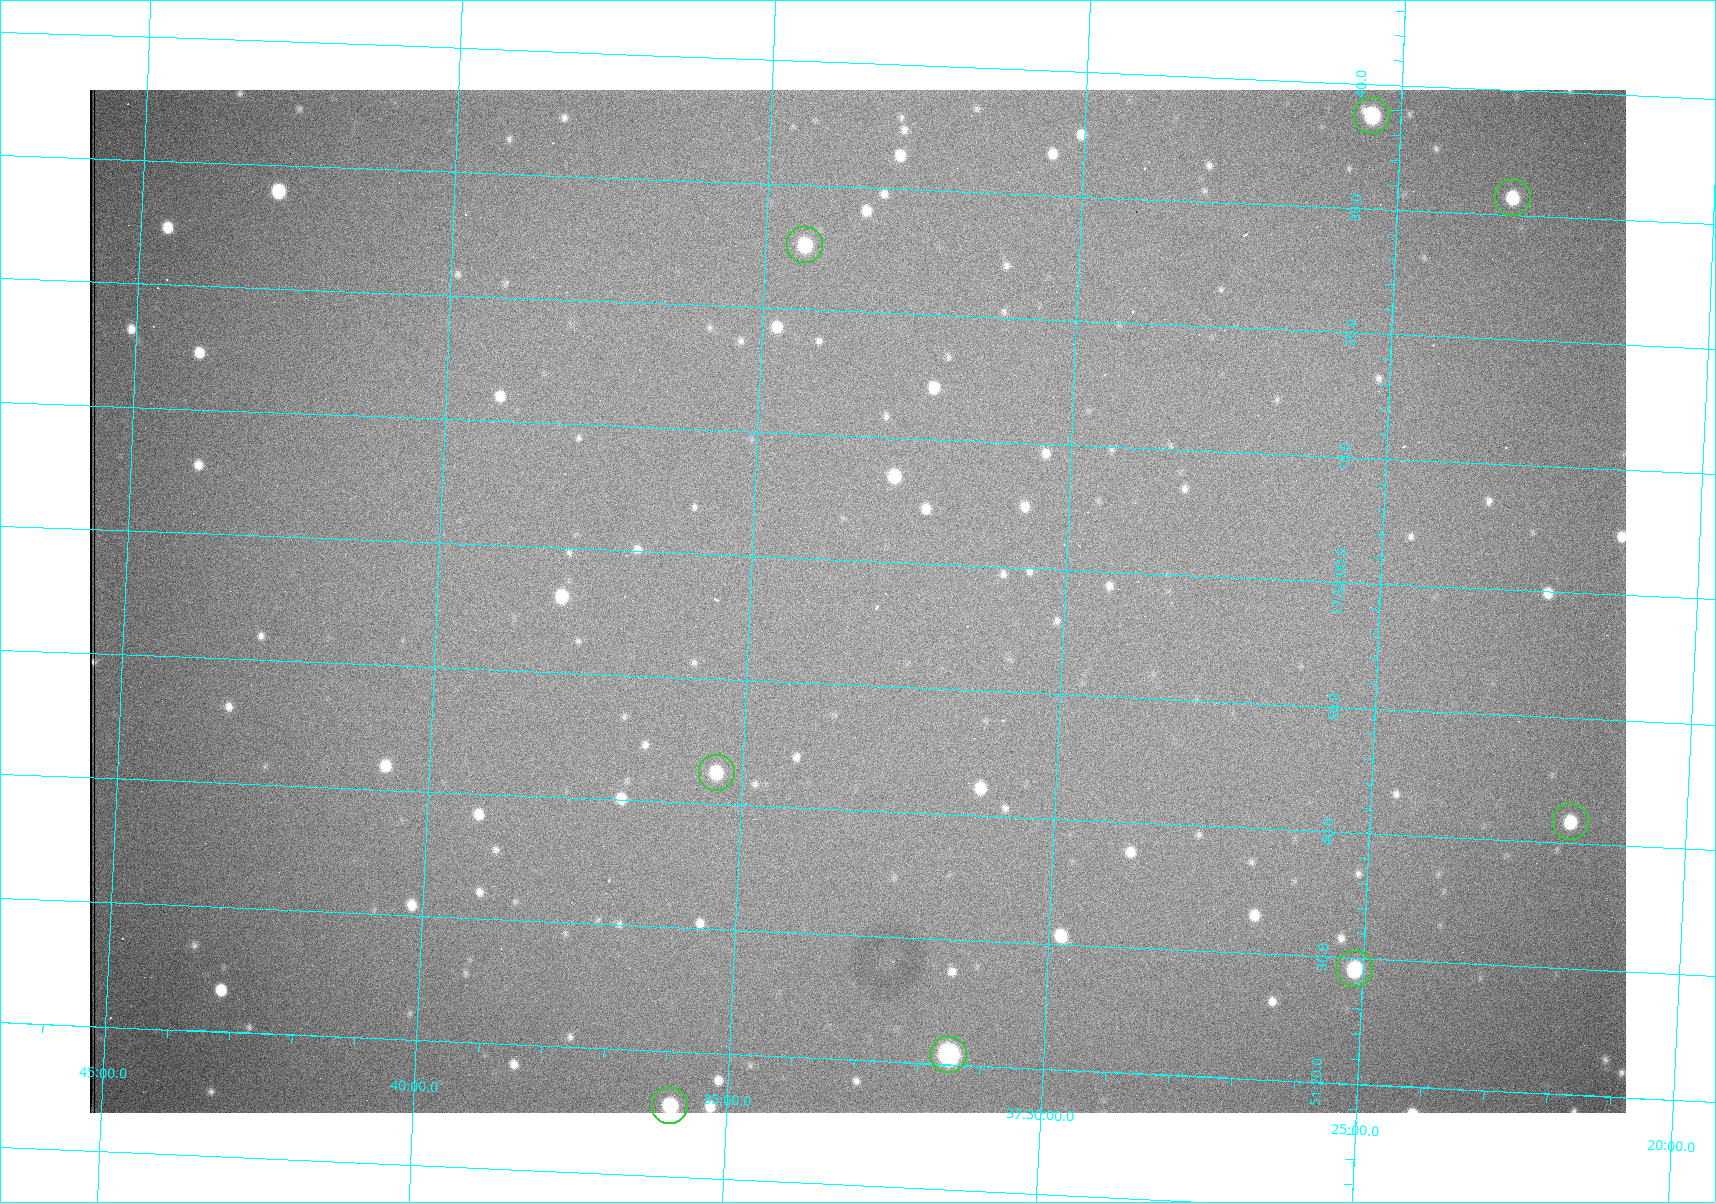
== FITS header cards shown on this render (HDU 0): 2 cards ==
NAXIS1  =                 1536 /fastest changing axis
NAXIS2  =                 1023 /next to fastest changing axis

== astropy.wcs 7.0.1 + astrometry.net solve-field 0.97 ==
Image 1536 x 1023 px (HDU 0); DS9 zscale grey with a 90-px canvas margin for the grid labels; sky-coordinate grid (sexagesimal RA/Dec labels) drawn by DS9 from the SOLVED WCS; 8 Tycho-2 reference stars matched to detected sources circled (green)
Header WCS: RA---TAN/DEC--TAN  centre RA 17:51:57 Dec +37:33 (267.99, +37.55 deg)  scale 0.958 arcsec/px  FOV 24.5' x 16.3'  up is +87 deg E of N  parity flipped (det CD > 0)
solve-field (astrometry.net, Tycho-2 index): VERIFIED the header's WCS against the Tycho-2 star catalogue (8 matches, 0 conflicts) and refined it, rather than solving blind
Solved WCS: RA---TAN-SIP/DEC--TAN-SIP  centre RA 17:51:57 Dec +37:33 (267.99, +37.55 deg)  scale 0.956 arcsec/px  FOV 24.5' x 16.3'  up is +87 deg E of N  parity flipped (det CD > 0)
The solver's refit moves the header's centre by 0.77 arcsec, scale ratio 0.9981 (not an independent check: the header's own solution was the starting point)
Tycho-2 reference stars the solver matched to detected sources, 8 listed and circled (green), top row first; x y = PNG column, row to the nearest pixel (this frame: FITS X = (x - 90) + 1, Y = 1023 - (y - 90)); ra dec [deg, ICRS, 3 dp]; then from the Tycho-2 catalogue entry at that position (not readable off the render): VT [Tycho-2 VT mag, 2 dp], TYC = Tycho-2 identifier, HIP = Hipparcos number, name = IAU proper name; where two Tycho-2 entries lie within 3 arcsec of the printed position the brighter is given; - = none
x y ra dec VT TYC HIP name
1372 116 268.156 +37.424 11.25 2620-712-1 - -
1513 198 268.131 +37.386 12.62 2620-526-1 - -
805 245 268.105 +37.573 11.82 3089-995-1 - -
717 773 267.927 +37.590 11.84 3089-1137-1 - -
1571 822 267.924 +37.364 11.94 2620-391-1 - -
1355 969 267.871 +37.419 11.35 2620-812-1 - -
949 1055 267.836 +37.525 9.96 3089-889-1 - -
670 1106 267.815 +37.598 11.54 3089-1081-1 - -